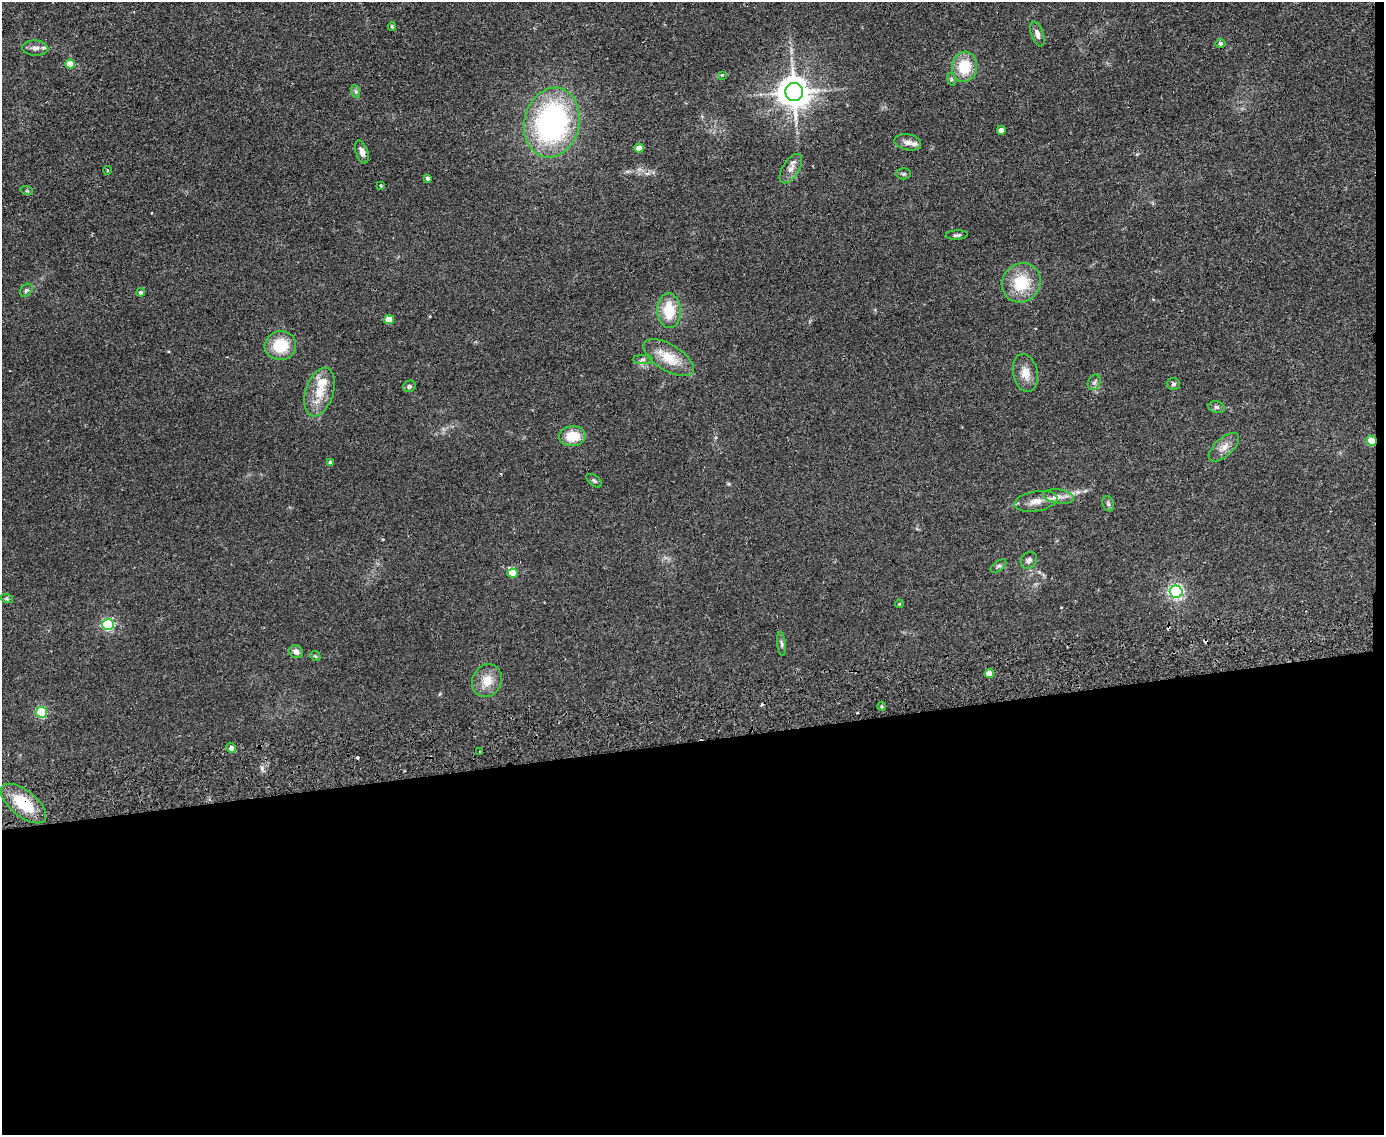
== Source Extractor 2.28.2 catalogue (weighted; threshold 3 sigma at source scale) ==
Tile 12 of 3 x 4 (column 3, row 4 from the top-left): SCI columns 2899-4280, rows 57-1189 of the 4520 x 4643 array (HDU 1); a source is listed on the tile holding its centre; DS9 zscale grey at full resolution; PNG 1386 x 1137 px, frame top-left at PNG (2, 2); each listed source drawn as its Kron ellipse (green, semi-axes under 4 px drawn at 4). Shown black and unused: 35% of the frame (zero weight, under 2 of 3 exposures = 3% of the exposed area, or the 3 px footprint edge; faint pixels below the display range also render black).
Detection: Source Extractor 2.28.2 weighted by HDU 2 'WHT'; one run over the whole footprint, this tile lists its part. Background 0.0804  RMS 0.0083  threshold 0.0372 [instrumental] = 3 sigma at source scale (4.5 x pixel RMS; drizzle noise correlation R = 1.50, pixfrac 1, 0.05/0.05 arcsec/px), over >= 5 px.
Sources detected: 69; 4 cosmic-ray / hot-pixel residue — neither listed nor drawn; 4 inside a brighter listed object's ellipse — not listed separately; the other 61 listed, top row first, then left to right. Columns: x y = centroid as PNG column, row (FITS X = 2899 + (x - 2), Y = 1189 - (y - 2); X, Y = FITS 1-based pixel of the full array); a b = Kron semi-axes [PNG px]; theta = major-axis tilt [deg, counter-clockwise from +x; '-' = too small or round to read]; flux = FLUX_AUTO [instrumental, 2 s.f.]
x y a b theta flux
392 26 4 3 - 1
1037 34 13 6 -70 4.5
1220 43 5 4 - 2.3
35 48 13 7 -2 4.4
70 64 5 4 - 14
964 67 15 12 82 24
722 75 4 4 - 0.64
951 79 6 4 -72 1.1
355 91 6 4 -71 1.5
794 92 9 9 - 1400
552 122 35 27 76 170
1001 130 4 4 - 4.2
908 142 13 8 -11 5.3
639 148 4 4 - 11
362 152 12 6 -70 4.4
791 169 16 8 57 5.7
107 170 4 3 - 0.67
904 174 7 5 0 1.4
428 178 4 3 - 2.3
381 186 4 3 - 1.2
27 191 6 4 -18 1
957 235 11 4 4 2
1021 283 20 19 - 29
26 290 7 5 46 1.8
141 292 4 4 - 1.7
669 311 17 11 -86 22
389 320 5 4 - 17
280 346 16 14 14 24
669 358 28 13 -31 20
643 360 10 4 0 2.2
1025 373 19 12 -78 9.6
1094 382 8 6 67 2.1
1173 384 6 6 - 1.9
409 386 6 5 - 2
319 392 25 13 72 17
1216 407 8 6 -16 1.9
572 436 13 10 2 17
1372 441 5 4 - 17
1224 447 18 9 42 6.9
330 462 4 4 - 1.2
594 481 9 5 -36 1.7
1058 496 15 7 -9 5.6
1036 501 22 10 9 8.9
1108 504 8 5 -70 1.7
1029 560 9 7 48 2.7
998 566 9 4 37 1.6
513 573 5 4 - 15
1176 592 6 6 - 200
7 599 6 4 -18 1.2
899 604 4 3 - 0.73
108 625 6 5 - 110
781 644 12 4 -84 2
296 652 7 6 - 4.2
315 656 6 4 -45 1
989 674 5 4 - 8.5
487 681 17 14 63 12
882 706 4 3 - 1
41 712 5 5 - 68
231 748 5 4 - 4.4
480 752 3 2 - 0.8
24 804 27 13 -39 30
Overlapping masked pixels (flux is a lower limit): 2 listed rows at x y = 1372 441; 24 804